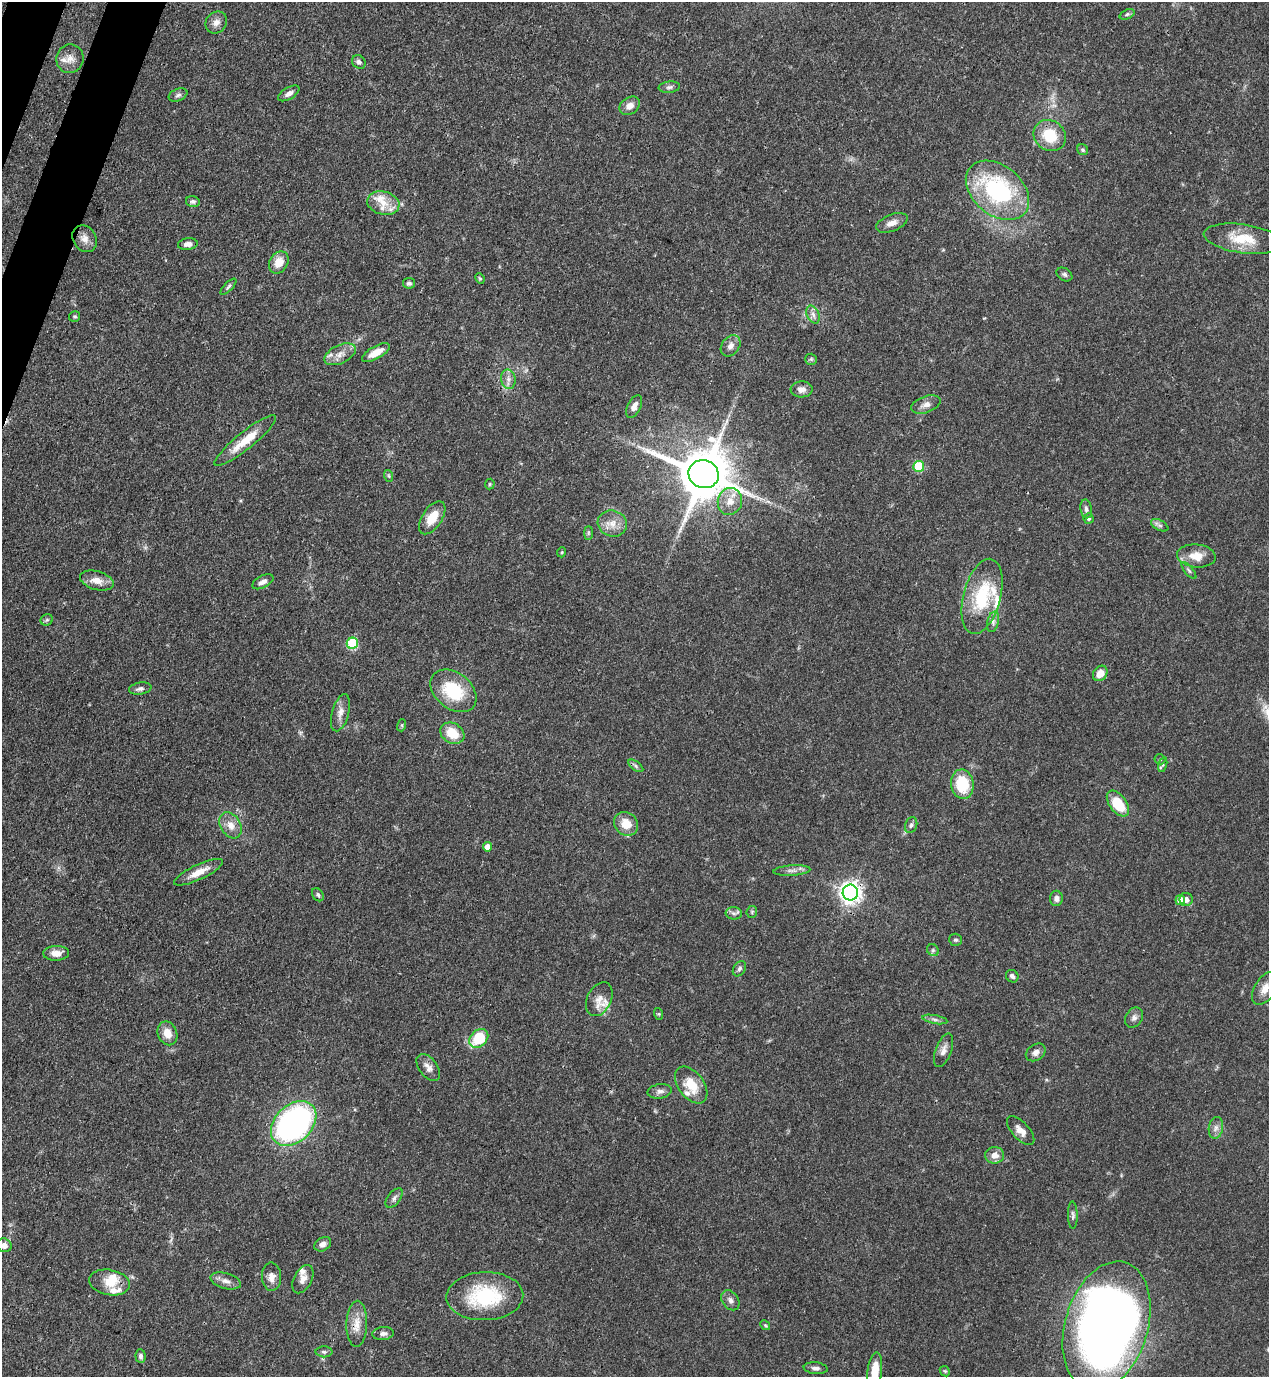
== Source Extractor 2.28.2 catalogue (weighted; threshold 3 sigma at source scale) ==
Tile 11 of 4 x 4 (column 3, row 3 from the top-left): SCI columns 2759-4025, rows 1416-2790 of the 5645 x 5583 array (HDU 1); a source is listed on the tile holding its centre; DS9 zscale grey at full resolution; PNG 1271 x 1379 px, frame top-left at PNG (2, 2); each listed source drawn as its Kron ellipse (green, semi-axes under 4 px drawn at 4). Shown black and unused: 2% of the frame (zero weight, under 3 of 4 exposures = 7% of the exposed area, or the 3 px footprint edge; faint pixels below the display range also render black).
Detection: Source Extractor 2.28.2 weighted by HDU 2 'WHT'; one run over the whole footprint, this tile lists its part. Background 0.0728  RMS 0.0036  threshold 0.0162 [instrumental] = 3 sigma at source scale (4.5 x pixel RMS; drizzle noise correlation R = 1.50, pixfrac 1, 0.05/0.05 arcsec/px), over >= 5 px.
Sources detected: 125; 1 inside a brighter object's white glare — neither listed nor drawn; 7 inside a brighter listed object's ellipse — not listed separately; the other 117 listed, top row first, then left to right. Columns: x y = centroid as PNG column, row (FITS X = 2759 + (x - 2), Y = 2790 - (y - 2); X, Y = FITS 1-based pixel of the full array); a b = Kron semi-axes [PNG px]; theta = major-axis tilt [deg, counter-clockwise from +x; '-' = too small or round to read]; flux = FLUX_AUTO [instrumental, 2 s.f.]
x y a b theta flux
1127 14 8 5 22 0.71
216 22 12 10 48 2.2
70 59 14 13 - 3.6
359 62 7 6 - 1.1
669 87 11 5 6 1.1
289 93 12 6 31 1.7
178 95 10 6 23 1
630 106 11 8 34 2.8
1050 135 17 15 -36 11
1083 150 6 5 - 0.65
997 190 36 24 -40 46
193 201 7 5 -14 0.84
383 203 16 11 -14 5.6
892 223 17 8 21 2.6
85 239 14 11 -57 2.9
1243 239 39 14 -8 11
188 244 10 6 8 2
279 262 12 9 56 5.2
1064 274 8 6 -33 0.89
480 278 5 4 - 0.47
409 283 6 5 - 0.87
228 287 10 4 46 0.8
813 314 9 6 -64 1.7
75 317 5 5 - 0.54
731 346 11 8 52 2.1
376 353 15 6 29 4.2
340 354 17 9 26 3.2
811 359 6 5 - 0.66
508 379 10 7 -79 1.8
802 389 11 8 3 2.4
926 404 15 8 19 2.3
634 407 12 6 63 2.4
245 441 39 8 39 8.6
919 466 5 5 - 17
704 474 15 14 - 2200
389 476 6 3 -71 0.47
490 484 5 5 - 0.46
730 501 13 12 - 4.4
1086 509 9 5 -79 1.1
432 518 19 10 57 6.8
1089 519 5 5 - 0.63
612 523 15 13 -15 4.3
1160 525 9 5 -27 0.94
588 533 7 4 90 0.57
562 552 5 3 - 0.34
1196 556 19 11 -5 5.5
1189 571 10 3 -50 0.73
97 581 17 9 -15 3.9
263 582 11 6 27 1.6
982 596 38 18 75 22
47 620 6 5 - 0.7
993 622 10 6 75 1.4
352 643 5 5 - 25
1100 673 8 6 52 3.9
140 689 11 6 10 1.3
453 691 26 18 -38 18
340 713 19 8 74 2.8
402 725 6 4 72 0.51
452 733 13 10 -31 7.9
1160 759 5 5 - 0.47
1163 765 7 4 74 0.55
636 766 9 4 -36 0.79
962 784 15 11 -82 14
1118 804 15 8 -53 12
626 824 13 11 -41 5.7
231 825 14 10 -59 3.8
911 825 8 6 70 1
487 847 5 4 - 4
792 870 18 5 4 1.8
199 872 27 7 25 5
850 892 8 7 - 220
318 895 7 5 -57 0.81
1056 898 8 6 -90 1.5
1186 899 7 6 - 1.9
1180 900 5 5 - 3
752 912 6 5 - 0.56
734 913 8 6 -6 1.1
956 940 6 6 - 0.77
933 950 6 5 - 0.62
56 953 13 7 2 3.1
739 969 8 6 58 0.87
1012 976 7 6 - 1.1
1265 988 18 10 58 4
599 999 18 12 64 4.4
659 1014 6 4 -72 0.42
1134 1018 10 8 58 1.6
935 1019 13 4 -10 1.2
167 1033 12 9 -67 3.7
479 1038 11 8 44 16
943 1050 18 8 69 2.4
1036 1052 11 8 35 1.8
428 1068 15 9 -54 2.5
691 1085 21 12 -53 8.4
660 1091 12 7 8 1.6
294 1123 26 18 44 100
1216 1128 11 7 79 1.8
1021 1131 18 8 -48 3
995 1155 9 8 - 3.1
394 1198 11 6 51 1.4
1073 1215 13 5 -88 1
323 1244 9 6 29 1.6
4 1245 7 6 - 2.2
271 1277 14 9 -88 2.7
303 1279 15 8 62 2.6
226 1281 15 7 -15 2.3
109 1282 20 12 -11 6.5
485 1296 38 24 2 27
730 1300 11 8 -54 1.5
357 1324 23 10 88 4.9
765 1325 5 4 - 0.46
1107 1326 66 41 73 370
383 1333 11 6 6 1.4
324 1352 8 5 -1 0.89
140 1356 7 5 -85 0.96
816 1368 12 6 -6 1.3
875 1371 19 7 84 7.5
945 1371 5 4 - 0.49
Overlapping masked pixels (flux is a lower limit): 2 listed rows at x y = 1050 135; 850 892
Isophote crosses this tile's border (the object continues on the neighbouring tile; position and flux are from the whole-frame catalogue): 3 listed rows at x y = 1265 988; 4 1245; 875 1371